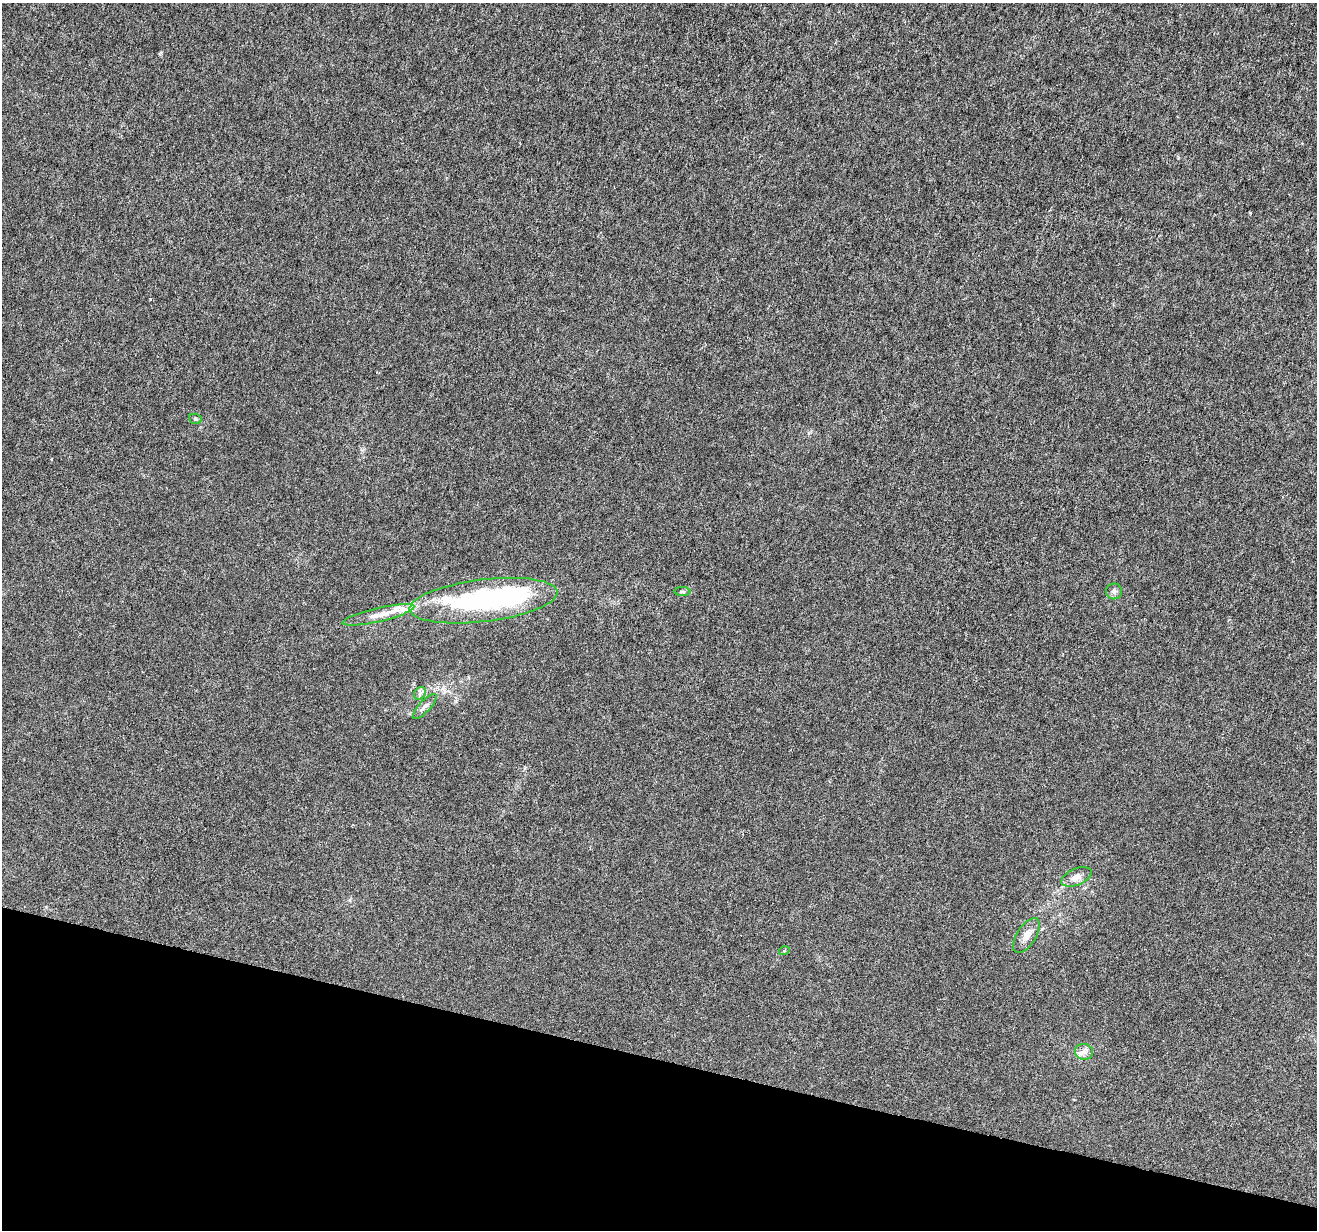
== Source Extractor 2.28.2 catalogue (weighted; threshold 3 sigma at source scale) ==
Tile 15 of 4 x 4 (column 3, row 4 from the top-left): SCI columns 2641-3955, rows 283-1510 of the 5271 x 5418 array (HDU 1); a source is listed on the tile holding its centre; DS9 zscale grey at full resolution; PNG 1319 x 1232 px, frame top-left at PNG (2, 3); each listed source drawn as its Kron ellipse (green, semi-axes under 4 px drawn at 4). Shown black and unused: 14% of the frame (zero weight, under 4 of 8 exposures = <1% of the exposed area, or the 3 px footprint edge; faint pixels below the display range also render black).
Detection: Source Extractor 2.28.2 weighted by HDU 2 'WHT'; one run over the whole footprint, this tile lists its part. Background -1.52e-05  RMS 7.5e-04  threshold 0.00307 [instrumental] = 3 sigma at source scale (4.09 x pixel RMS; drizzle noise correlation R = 1.36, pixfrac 0.8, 0.0396/0.0396 arcsec/px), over >= 5 px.
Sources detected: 13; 1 inside a brighter object's white glare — neither listed nor drawn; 1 inside a brighter listed object's ellipse — not listed separately; the other 11 listed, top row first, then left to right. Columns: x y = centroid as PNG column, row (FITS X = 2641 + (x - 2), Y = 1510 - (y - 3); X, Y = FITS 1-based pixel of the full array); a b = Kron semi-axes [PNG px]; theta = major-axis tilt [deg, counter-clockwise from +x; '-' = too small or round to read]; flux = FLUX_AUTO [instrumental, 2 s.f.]
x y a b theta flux
195 419 6 5 - 0.11
1114 591 8 8 - 0.23
682 592 8 4 0 0.12
483 601 74 21 7 14
378 615 37 7 13 1
420 693 7 5 49 0.17
425 706 16 5 47 0.28
1076 877 16 8 23 0.5
1026 935 20 9 57 0.68
784 951 5 3 - 0.065
1084 1052 9 7 -13 0.33
Unlisted compact peaks at least as high as the median listed source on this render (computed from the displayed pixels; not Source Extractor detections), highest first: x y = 150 299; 1250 213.